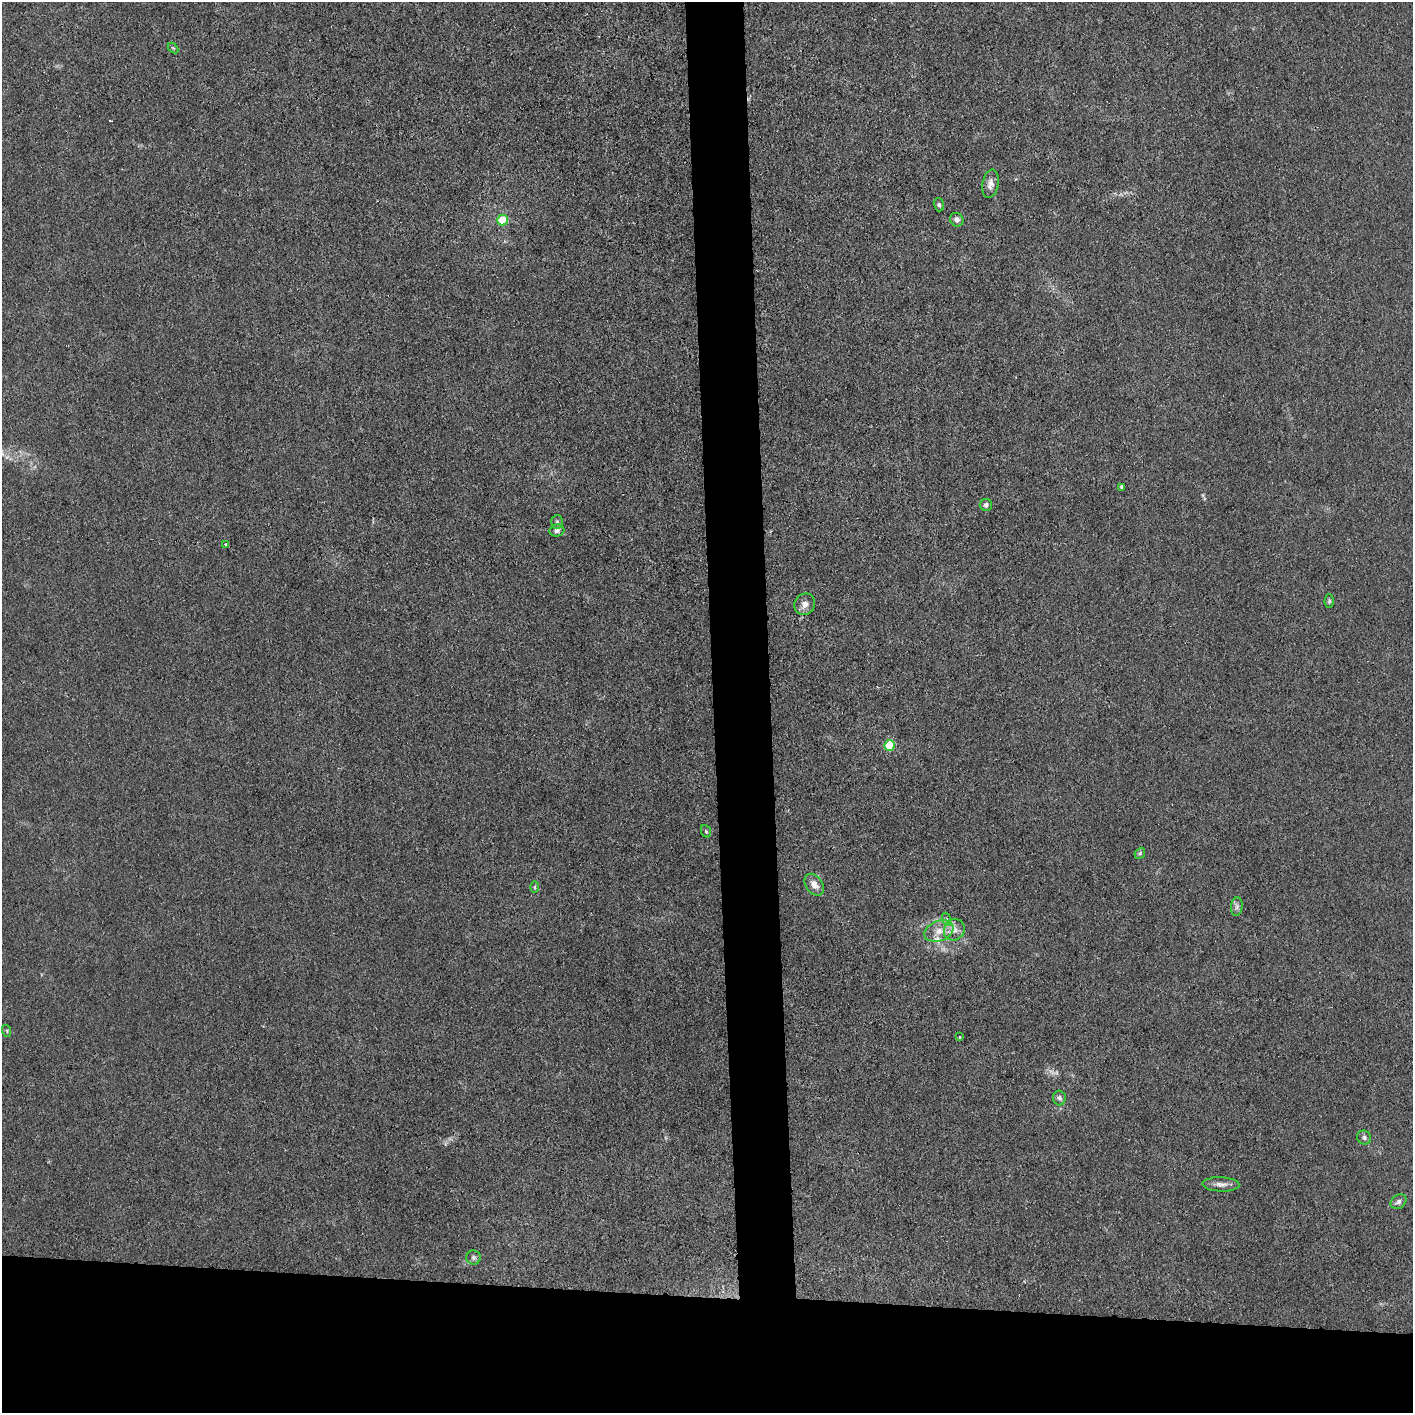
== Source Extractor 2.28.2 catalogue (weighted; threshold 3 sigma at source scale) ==
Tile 8 of 3 x 3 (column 2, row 3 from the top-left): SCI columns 1423-2833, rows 1-1411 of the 4257 x 4233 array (HDU 1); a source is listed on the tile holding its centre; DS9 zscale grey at full resolution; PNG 1415 x 1415 px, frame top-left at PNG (2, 2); each listed source drawn as its Kron ellipse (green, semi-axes under 4 px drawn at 4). Shown black and unused: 12% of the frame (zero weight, under 3 of 4 exposures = <1% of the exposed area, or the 3 px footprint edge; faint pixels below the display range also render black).
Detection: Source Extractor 2.28.2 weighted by HDU 2 'WHT'; one run over the whole footprint, this tile lists its part. Background 0.0296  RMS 0.0053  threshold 0.0237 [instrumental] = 3 sigma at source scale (4.5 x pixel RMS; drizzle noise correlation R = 1.50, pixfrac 1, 0.05/0.05 arcsec/px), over >= 5 px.
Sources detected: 31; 1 too faint to see at this stretch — neither listed nor drawn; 2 inside a brighter listed object's ellipse — not listed separately; the other 28 listed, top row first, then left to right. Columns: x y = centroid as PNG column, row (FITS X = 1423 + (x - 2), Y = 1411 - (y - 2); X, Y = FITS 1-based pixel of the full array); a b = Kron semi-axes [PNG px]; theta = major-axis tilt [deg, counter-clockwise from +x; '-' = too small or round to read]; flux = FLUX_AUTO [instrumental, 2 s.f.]
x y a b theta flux
173 48 6 4 -44 0.6
991 184 14 8 79 3.2
939 205 7 5 -75 0.95
502 220 5 5 - 14
957 220 7 6 - 2.2
1122 487 4 4 - 1.2
986 505 6 6 - 1.4
557 522 7 5 86 1.2
557 530 7 6 - 1.7
226 544 3 2 - 1.2
1329 601 6 4 89 0.81
805 604 11 10 - 3.1
890 746 5 5 - 25
706 831 6 5 - 0.83
1140 853 6 4 47 0.84
814 885 12 8 -56 4.3
535 887 6 4 90 0.69
1237 906 9 6 83 1.7
946 919 7 4 -71 1.2
954 930 11 10 - 3.8
939 931 15 10 22 6.2
7 1031 6 3 -72 0.61
960 1037 3 3 - 1.2
1059 1098 7 6 - 1.4
1364 1137 7 6 - 1.6
1221 1184 18 7 -2 3.2
1399 1202 8 6 36 1.6
473 1257 7 7 - 1.3